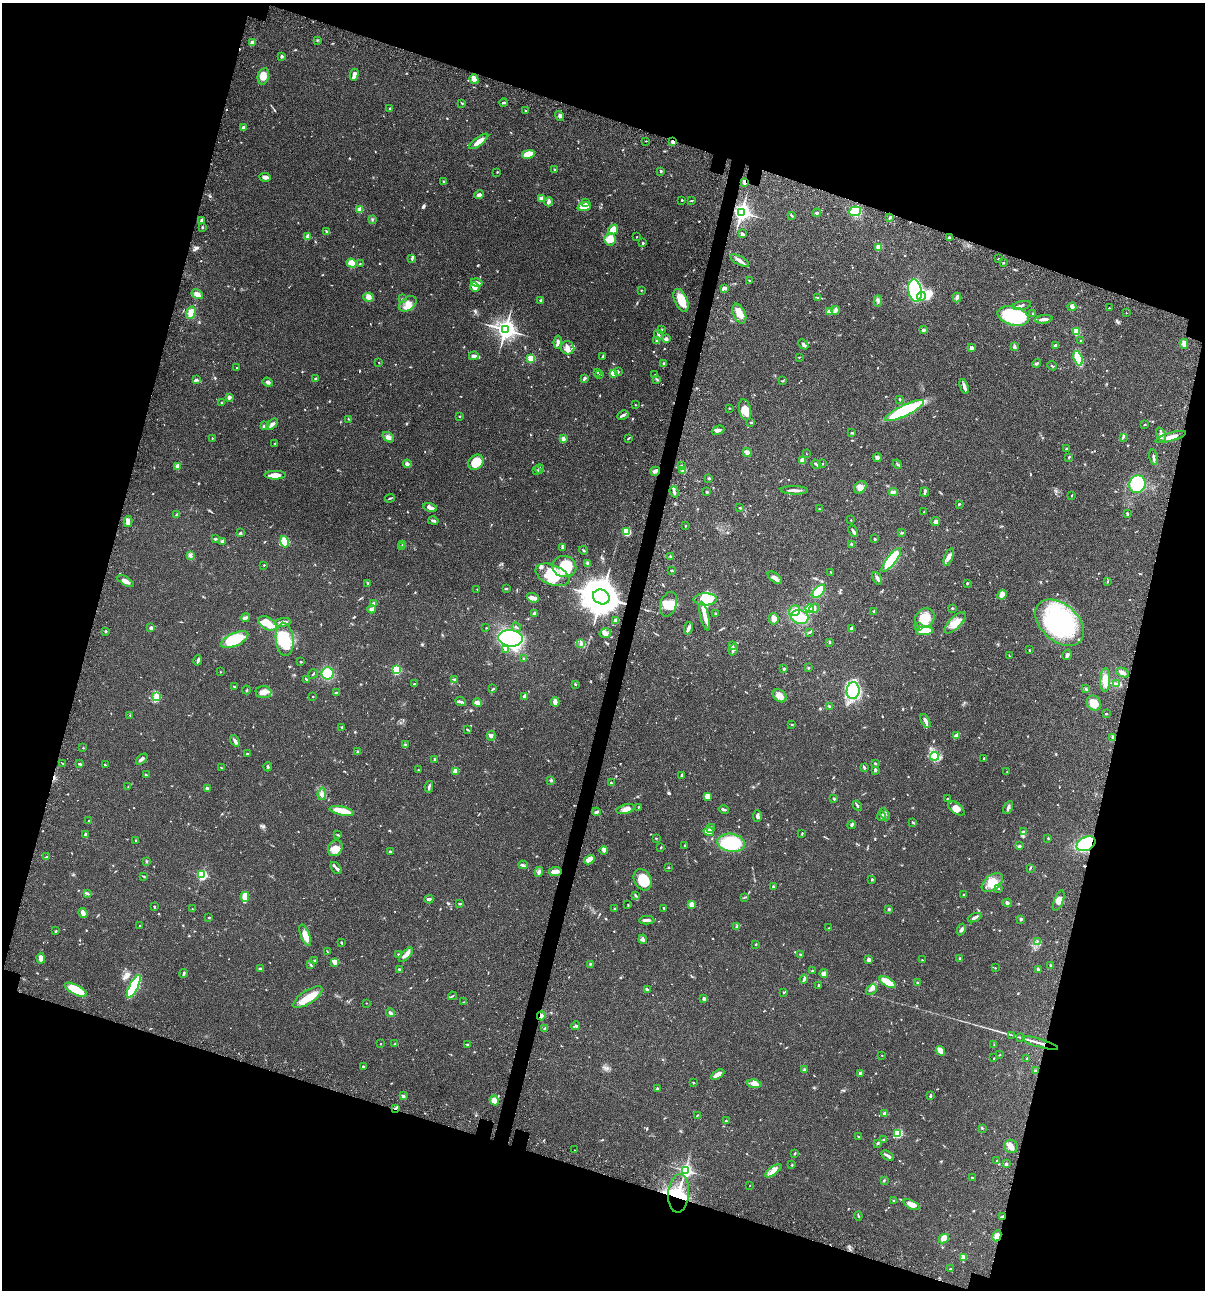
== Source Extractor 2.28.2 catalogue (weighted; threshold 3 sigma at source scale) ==
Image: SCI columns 236-5044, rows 120-5269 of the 5404 x 5387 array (HDU 1 of 3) = the unmasked area's bounding box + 8 px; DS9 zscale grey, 4 x 4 block average (1 PNG px = mean of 4 x 4 image px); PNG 1207 x 1292 px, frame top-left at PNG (2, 3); each listed source drawn as its Kron ellipse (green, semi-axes under 4 px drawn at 4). Shown black and unused: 35% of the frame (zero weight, under 3 of 4 exposures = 9% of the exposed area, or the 3 px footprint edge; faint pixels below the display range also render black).
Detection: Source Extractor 2.28.2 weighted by HDU 2 'WHT'. Background 0.0476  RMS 0.0054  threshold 0.0241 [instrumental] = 3 sigma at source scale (4.5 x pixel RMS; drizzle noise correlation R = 1.50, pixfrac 1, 0.05/0.05 arcsec/px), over >= 5 px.
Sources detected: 858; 1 too faint to see at this stretch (4 x 4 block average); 6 inside a brighter object's white glare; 4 cosmic-ray / hot-pixel residue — neither listed nor drawn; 14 coinciding with a brighter row at this scale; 56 inside a brighter listed object's ellipse — not listed separately; of the other 777, all 500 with FLUX_AUTO >= 1.76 (the completeness limit of this list) listed and drawn (277 fainter detections not listed), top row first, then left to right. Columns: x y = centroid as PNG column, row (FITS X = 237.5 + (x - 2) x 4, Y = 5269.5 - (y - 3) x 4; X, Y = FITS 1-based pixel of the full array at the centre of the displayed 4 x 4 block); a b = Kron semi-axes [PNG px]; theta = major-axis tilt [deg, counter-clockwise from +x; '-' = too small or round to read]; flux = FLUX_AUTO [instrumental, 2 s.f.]
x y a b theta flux
318 40 2 2 - 2.3
252 42 2 2 - 53
281 56 2 2 - 16
354 75 6 2 76 21
263 76 8 5 78 30
474 79 5 3 - 27
462 103 3 2 - 1.8
503 103 4 2 - 5.2
390 109 2 2 - 5.2
525 110 3 2 - 2
560 116 5 3 - 6.6
243 128 4 2 - 8
479 141 11 3 37 29
646 141 2 2 - 1.8
673 142 4 2 - 8.7
528 154 6 4 15 40
555 170 4 2 - 2
497 172 2 2 - 2.3
661 172 3 2 - 2.7
265 177 6 2 -5 14
444 182 3 2 - 3.7
745 183 3 3 - 4.4
479 195 5 3 - 9.9
541 199 2 2 - 49
682 200 2 2 - 5.7
692 200 3 2 - 1.9
549 202 4 3 - 10
586 202 3 2 - 2.3
584 207 7 4 16 40
360 209 2 2 - 84
855 211 6 4 22 70
741 212 3 3 - 1300
817 213 4 2 - 6.8
791 215 4 2 - 2.6
890 217 2 2 - 4.7
372 219 3 2 - 2.5
202 220 4 3 - 5.3
202 227 2 2 - 8.7
613 230 6 4 51 57
327 231 3 2 - 2.7
742 234 4 3 - 5.5
308 236 4 3 - 6.5
637 237 2 2 - 2
949 237 2 2 - 7
610 239 6 5 - 47
643 243 2 2 - 11
879 247 2 2 - 99
412 259 3 2 - 3.7
999 259 2 2 - 2
740 260 10 3 -29 13
352 263 5 4 - 33
1003 263 2 2 - 2.6
360 264 2 2 - 2
750 281 3 2 - 3.9
477 282 6 3 -14 13
475 287 5 4 - 22
724 288 3 3 - 7.8
641 290 2 2 - 2.3
915 291 11 6 -80 430
197 294 6 4 -33 14
921 296 4 4 - 15
369 297 5 3 - 9.5
817 298 4 2 - 2.1
957 298 5 3 - 7.1
403 299 2 2 - 2.8
541 300 3 2 - 5.4
681 300 12 6 -66 53
878 301 5 3 - 5.7
408 304 10 6 39 24
1022 306 9 2 11 8.4
1072 307 4 2 - 5.1
1109 308 2 2 - 3
835 310 4 3 - 9.2
829 312 3 3 - 20
191 313 6 4 73 29
1126 313 2 2 - 1.9
739 314 10 6 -66 30
1033 314 2 2 - 8.2
1013 316 16 9 -15 180
1044 319 9 3 5 14
661 329 2 2 - 2.3
505 330 4 3 - 1800
924 330 2 2 - 28
1077 331 2 2 - 160
659 335 5 2 - 7.4
666 339 2 2 - 38
657 341 3 2 - 25
1081 341 2 2 - 2.8
558 342 7 3 83 9.7
803 344 6 3 -48 7.1
1184 344 5 3 - 15
1055 345 3 2 - 8.2
1015 347 4 2 - 3.9
568 348 7 6 - 17
971 348 2 2 - 30
474 356 5 2 - 14
603 356 3 2 - 2.4
799 357 3 2 - 2
531 358 2 2 - 160
1078 358 7 3 -71 100
379 363 2 2 - 1.9
664 363 3 2 - 2.4
1037 363 4 2 - 3.9
1052 366 5 2 - 3.4
237 367 2 2 - 2
598 372 2 2 - 2.6
618 372 3 2 - 2.2
613 373 2 2 - 120
600 374 2 2 - 2.7
655 375 2 2 - 3.3
584 378 3 3 - 5.7
316 379 2 2 - 23
656 379 3 2 - 2.1
196 380 2 2 - 11
782 381 3 2 - 2.1
268 382 5 3 - 7.5
964 387 8 3 -70 12
229 397 2 2 - 37
899 399 2 2 - 3.5
221 402 3 2 - 2.2
635 405 2 2 - 2.1
729 408 2 2 - 2.2
745 410 10 6 -77 35
905 411 21 5 26 310
623 415 6 2 28 7.6
459 416 2 2 - 3.5
349 419 3 2 - 2
751 423 3 2 - 2.6
272 424 7 3 42 12
1145 425 2 2 - 2.4
264 426 3 2 - 6.7
718 430 6 4 20 9.4
852 433 3 2 - 3.3
1161 435 7 3 -68 8.5
388 437 6 4 -38 12
1123 437 4 2 - 3.2
1171 437 16 3 17 24
212 438 2 2 - 2
628 438 3 2 - 2.6
563 439 2 2 - 47
275 443 2 2 - 2.3
1066 449 3 2 - 2.5
747 452 4 3 - 17
806 454 2 2 - 1.8
1069 457 3 2 - 3
1154 457 8 2 -80 9.1
877 458 4 4 - 7.9
802 460 3 2 - 26
476 462 8 6 44 69
823 463 2 2 - 1.9
407 464 4 3 - 6.5
816 464 5 2 - 5.2
897 464 5 2 - 2.7
681 465 2 2 - 2.2
177 466 2 2 - 48
539 469 4 2 - 4.5
537 470 3 2 - 2.8
655 471 5 3 - 12
682 471 2 2 - 12
275 475 11 4 0 31
709 478 2 2 - 11
1137 484 9 8 - 200
860 487 7 5 47 18
794 490 14 2 -1 15
674 492 6 3 -71 7.4
707 492 2 2 - 4.3
893 492 5 3 - 7.9
925 492 4 2 - 4.7
1071 496 3 2 - 1.9
390 498 5 2 - 3.4
959 504 3 2 - 2.6
430 508 7 2 -17 20
740 508 2 2 - 7.8
819 509 2 2 - 2
924 511 2 2 - 1.8
1127 513 3 2 - 4.1
176 514 3 2 - 2.2
851 520 2 2 - 1.9
128 521 5 3 - 12
433 521 5 2 - 6.6
936 522 5 4 - 8.2
685 526 2 2 - 1.8
853 531 6 2 -63 7.1
627 532 3 3 - 88
241 533 3 2 - 2.7
902 533 4 2 - 3.4
215 539 3 2 - 3.7
874 539 3 2 - 2.3
223 542 3 2 - 5.8
284 542 6 4 -77 68
852 544 4 2 - 3.2
403 545 2 2 - 7.3
401 547 3 2 - 5.4
562 548 4 2 - 4.2
583 550 4 2 - 2.7
190 555 3 2 - 3.9
670 556 2 2 - 9.5
949 557 9 4 69 18
891 560 15 4 52 190
587 563 3 2 - 4.9
264 565 2 2 - 4.6
564 566 12 10 -14 110
671 570 3 2 - 3.1
831 572 2 2 - 2.3
552 575 18 10 -22 97
775 578 8 3 -40 14
877 578 7 2 -62 9.1
125 581 9 3 -31 20
1107 582 2 2 - 2.6
967 583 2 2 - 7.8
368 584 2 2 - 1.9
477 589 2 2 - 1.9
506 589 3 2 - 3
818 591 8 4 45 74
1002 595 5 4 - 20
601 597 8 7 - 9000
533 598 6 4 -20 14
705 599 11 6 1 56
374 603 4 3 - 6.1
668 604 13 8 71 40
810 608 4 4 - 29
814 608 5 3 - 7.5
952 608 2 2 - 9
371 609 4 3 - 7.5
794 611 6 5 - 21
874 611 2 2 - 4.1
535 613 2 2 - 31
716 614 3 2 - 4.1
705 616 15 3 -76 30
800 617 9 7 -19 68
245 618 4 3 - 6.3
925 618 10 9 - 60
774 619 6 4 -81 17
615 620 4 3 - 6.8
283 622 8 3 7 14
268 623 10 6 -29 58
955 623 14 5 44 34
1059 623 28 18 -42 440
516 627 5 2 - 3.4
919 627 2 2 - 24
151 628 2 2 - 24
486 628 2 2 - 1.8
688 628 6 2 77 7.3
851 628 4 2 - 10
105 631 2 2 - 14
925 631 9 4 4 59
810 632 3 2 - 3
605 633 6 5 - 11
510 638 12 8 -6 680
285 639 17 9 -84 140
234 640 15 6 24 140
829 642 2 2 - 2.4
581 644 4 3 - 5.6
733 646 3 2 - 2
505 649 4 2 - 4.7
733 650 6 2 69 6.3
1029 650 3 2 - 2
1009 655 3 2 - 2
1067 655 5 3 - 5.7
524 658 2 2 - 2
198 660 5 2 - 6.5
301 662 3 2 - 2.6
808 668 2 2 - 4.2
784 669 2 2 - 14
396 670 2 2 - 300
220 672 2 2 - 3.2
1123 672 7 3 -25 12
328 673 6 6 - 80
313 674 5 2 - 2.5
306 679 3 2 - 3.3
455 680 2 2 - 16
1105 680 12 5 88 36
415 684 2 2 - 3
575 684 3 2 - 2.6
1116 684 3 2 - 5.9
234 687 3 2 - 3.5
492 689 3 2 - 2.9
1086 689 3 2 - 2.4
247 690 4 2 - 2
853 691 8 6 86 250
263 692 8 6 -5 21
336 693 3 2 - 2.1
313 696 2 2 - 2.7
525 696 2 2 - 33
780 696 7 5 -42 23
156 697 3 3 - 9.2
461 702 5 2 - 7.8
555 702 4 3 - 16
478 703 4 3 - 29
1094 703 8 6 -55 45
829 706 3 2 - 3
1106 713 2 2 - 2.9
130 715 3 2 - 2.2
925 721 7 2 -64 16
792 724 2 2 - 4.1
342 727 3 2 - 1.9
467 730 3 2 - 2.5
956 735 4 2 - 17
491 736 5 4 - 8.6
1113 737 4 3 - 6.5
235 741 6 3 -53 8.9
405 745 3 2 - 2.9
83 748 2 2 - 3.6
357 752 2 2 - 4.8
247 754 3 2 - 3.5
934 756 4 4 - 64
984 758 2 2 - 2.6
142 759 7 3 43 8.3
434 759 2 2 - 7.5
875 763 2 2 - 4.2
63 764 4 2 - 2.2
80 764 4 2 - 4.4
105 765 3 2 - 2.8
268 767 4 2 - 3.9
221 768 3 2 - 2
864 768 4 2 - 5.4
418 770 2 2 - 3
875 770 2 2 - 7.6
455 771 4 3 - 19
1007 771 2 2 - 2.3
146 774 3 2 - 2.7
682 775 3 2 - 9.6
551 780 3 3 - 4
611 783 3 2 - 2.5
128 787 2 2 - 1.8
429 787 6 2 78 5.4
207 789 3 3 - 8.8
322 794 6 3 83 9.5
708 796 4 3 - 21
947 798 2 2 - 1.9
834 799 3 2 - 3.6
857 806 5 2 - 4.2
639 807 3 2 - 2.1
956 808 9 5 -38 21
1008 808 7 3 64 7.4
626 809 9 4 14 19
724 809 5 2 - 5.6
342 811 12 3 -12 75
596 812 4 3 - 5
885 814 6 3 -61 8.4
757 816 6 3 89 9
881 816 5 2 - 5.4
89 821 2 2 - 6
913 822 3 2 - 2.2
852 825 4 2 - 4.4
711 828 4 3 - 8.4
709 831 5 3 - 24
1024 832 2 2 - 1.9
802 833 3 2 - 2.5
86 835 4 3 - 6.1
337 835 3 2 - 1.8
656 838 3 2 - 2.2
1048 838 3 2 - 3.6
135 840 3 2 - 2.7
731 843 14 9 -8 220
1086 844 10 6 27 160
685 845 2 2 - 2.2
1020 846 4 3 - 4
661 847 3 2 - 2.7
335 848 8 7 - 32
604 850 4 4 - 7.2
390 851 3 2 - 3.2
47 857 2 2 - 5.5
589 860 5 4 - 26
146 862 3 2 - 4.2
523 865 4 3 - 6.3
668 867 2 2 - 2.5
336 868 7 2 -51 7.8
1030 868 3 2 - 3.2
555 871 6 3 5 22
539 872 5 3 - 8.4
202 875 2 2 - 410
144 876 3 2 - 2.4
872 879 3 2 - 3.8
643 880 11 8 -61 67
992 882 12 7 39 43
773 887 3 2 - 2.9
998 888 3 2 - 3.1
87 893 3 2 - 6
964 894 3 2 - 1.9
635 895 3 2 - 3.1
245 897 5 2 - 99
744 897 3 2 - 2.3
429 899 4 3 - 5.9
1059 900 11 4 69 18
1007 903 4 2 - 11
459 904 3 2 - 2.6
691 904 2 2 - 89
628 905 3 2 - 2.1
154 907 2 2 - 4.4
664 908 2 2 - 3.8
193 909 3 2 - 1.9
614 909 2 2 - 4.9
889 909 2 2 - 14
83 913 5 2 - 20
209 917 2 2 - 3.1
975 917 7 3 22 8.8
1021 919 2 2 - 19
647 920 7 2 -2 12
140 926 2 2 - 2
737 927 2 2 - 2.5
829 928 2 2 - 2
961 930 6 3 63 6.9
56 931 2 2 - 3.4
305 935 11 4 -69 36
643 939 4 3 - 5.6
1037 941 3 2 - 2.2
341 943 2 2 - 3
756 944 2 2 - 2.3
327 951 3 2 - 1.8
399 954 3 2 - 3.7
406 955 9 4 48 17
801 955 3 2 - 4.9
41 958 5 3 - 20
960 958 2 2 - 4.1
868 960 3 3 - 11
922 960 2 2 - 1.8
314 961 3 2 - 3.3
335 962 2 2 - 39
590 964 3 2 - 2.6
311 965 3 2 - 3.4
1050 965 2 2 - 3.2
260 968 4 2 - 4.9
995 968 2 2 - 2.6
399 969 3 2 - 4.6
1038 969 3 3 - 4.2
812 971 3 2 - 3.6
184 973 4 2 - 5.2
824 974 4 3 - 17
804 979 4 3 - 6.7
887 982 9 4 -30 79
917 983 2 2 - 3
819 985 3 2 - 2.9
134 986 12 4 63 290
76 990 12 4 -27 89
647 990 4 2 - 5.9
871 990 6 2 41 5.8
783 993 2 2 - 1.8
452 996 4 2 - 2.8
308 997 17 6 33 60
704 999 2 2 - 22
464 1002 2 2 - 1.8
366 1003 2 2 - 2.1
390 1013 4 3 - 5.8
541 1016 4 3 - 14
576 1026 4 2 - 4.5
544 1029 2 2 - 2.8
1012 1035 3 2 - 2.3
1021 1038 4 2 - 2.6
1040 1043 18 2 -17 20
380 1044 2 2 - 2.1
395 1044 3 2 - 2.1
467 1044 3 2 - 2.7
994 1045 2 2 - 2.2
940 1051 5 3 - 25
882 1055 2 2 - 2.2
1000 1055 2 2 - 1.8
994 1058 2 2 - 2
1027 1059 3 2 - 3.3
363 1066 3 2 - 2.7
804 1070 4 2 - 4.1
1036 1071 4 3 - 4.7
860 1073 2 2 - 23
718 1074 7 3 32 22
693 1082 3 2 - 2.2
754 1084 7 4 -7 25
657 1088 3 2 - 3.4
930 1095 3 2 - 5.4
403 1096 3 3 - 5.2
494 1100 5 4 - 29
396 1109 2 2 - 3.6
885 1114 2 2 - 47
697 1115 4 2 - 2.2
726 1121 2 2 - 5.2
982 1128 3 2 - 2.5
898 1133 2 2 - 290
859 1137 3 2 - 3.8
884 1140 3 2 - 5
877 1144 3 2 - 2
1011 1146 7 6 - 17
575 1150 2 2 - 2.2
795 1153 2 2 - 2
888 1156 7 2 -29 8.4
997 1161 3 2 - 2.5
1006 1164 3 2 - 6.7
792 1165 3 2 - 2.1
686 1170 3 2 - 700
773 1171 10 3 35 17
972 1178 3 2 - 3.3
884 1180 2 2 - 3.2
750 1186 2 2 - 1.9
679 1193 19 10 85 89
893 1201 2 2 - 2.1
911 1205 8 4 -26 20
858 1216 4 2 - 2.5
1002 1216 3 2 - 4.1
997 1236 6 3 62 16
944 1238 5 3 - 11
964 1258 4 3 - 17
950 1269 2 2 - 2
Overlapping masked pixels (flux is a lower limit): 12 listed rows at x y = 673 142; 745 183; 741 212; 655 471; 601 597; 1086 844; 541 1016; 1040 1043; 396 1109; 679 1193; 1002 1216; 997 1236
Diffuse or blended objects may show on this block-average render without a row.